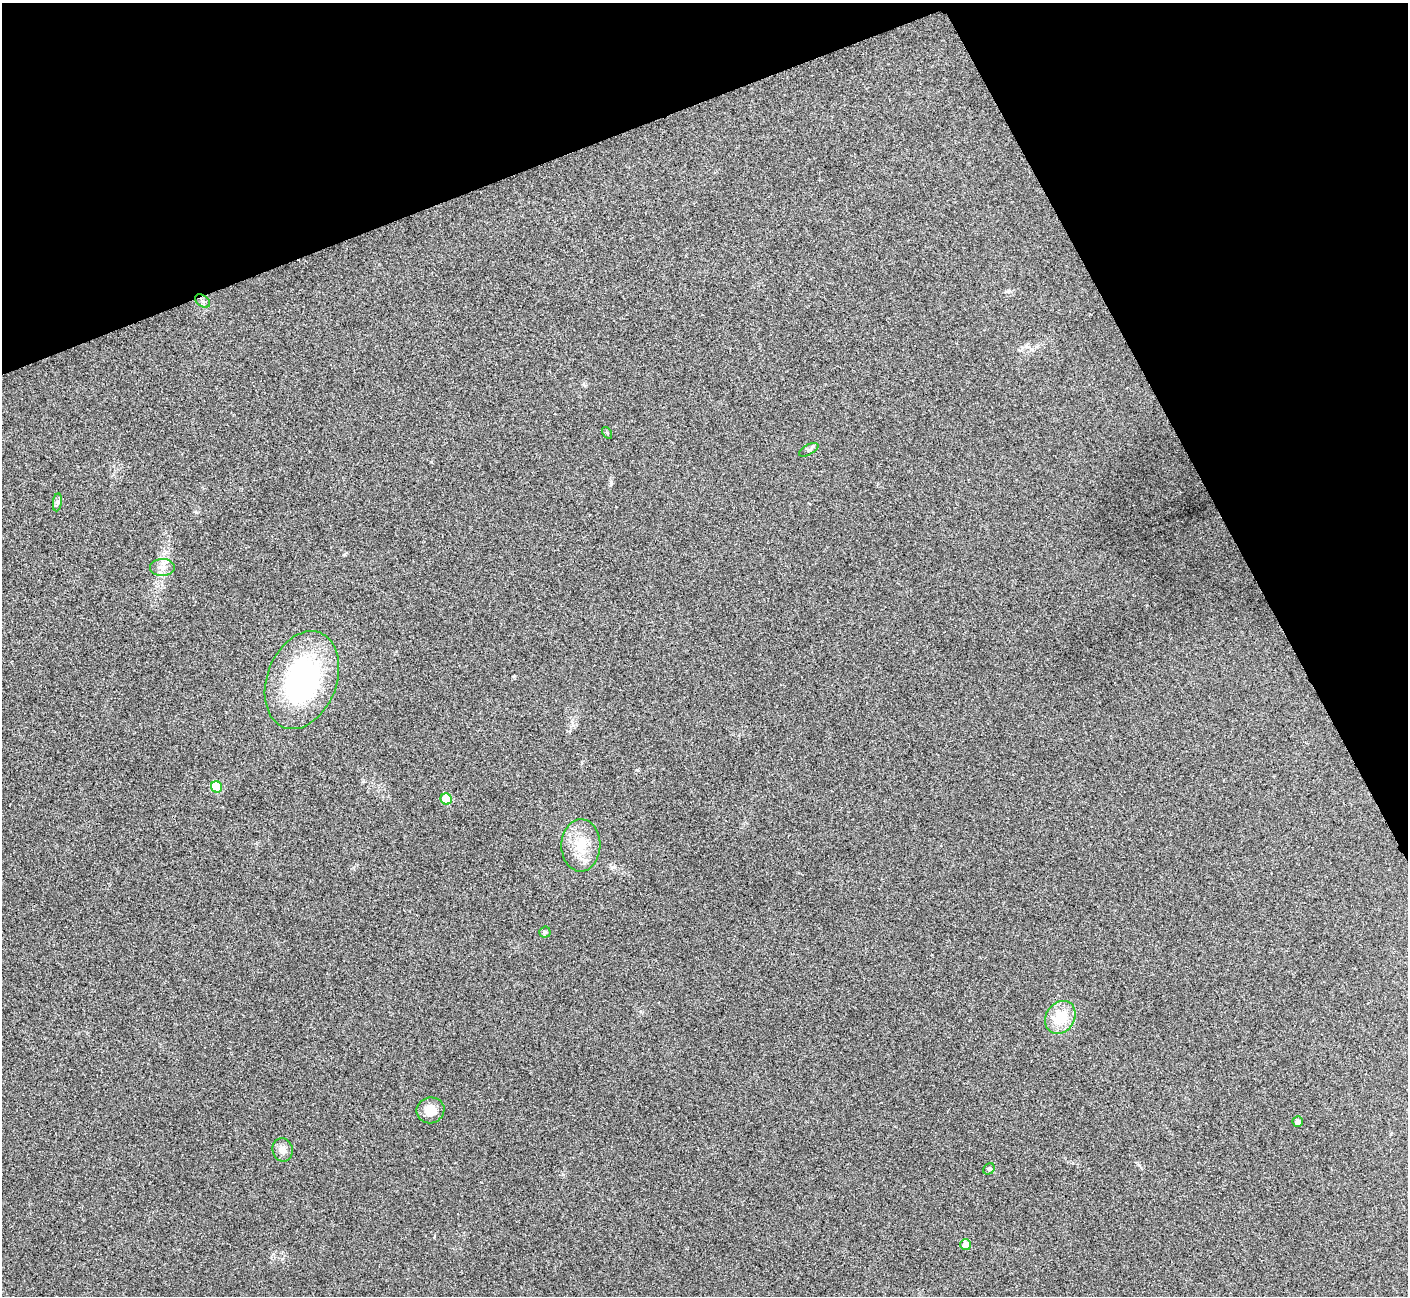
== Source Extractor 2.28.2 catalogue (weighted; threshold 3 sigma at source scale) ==
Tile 3 of 4 x 4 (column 3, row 1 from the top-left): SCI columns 2816-4221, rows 4039-5332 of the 5634 x 5622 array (HDU 1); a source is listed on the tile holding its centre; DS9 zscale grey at full resolution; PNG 1410 x 1298 px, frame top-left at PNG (2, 3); each listed source drawn as its Kron ellipse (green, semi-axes under 4 px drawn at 4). Shown black and unused: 21% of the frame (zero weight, under 3 of 4 exposures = <1% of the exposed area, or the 3 px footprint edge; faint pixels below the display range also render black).
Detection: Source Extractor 2.28.2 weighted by HDU 2 'WHT'; one run over the whole footprint, this tile lists its part. Background 0.0537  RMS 0.0067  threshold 0.0302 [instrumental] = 3 sigma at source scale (4.5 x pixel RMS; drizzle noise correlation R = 1.50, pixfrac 1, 0.05/0.05 arcsec/px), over >= 5 px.
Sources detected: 16; all 16 listed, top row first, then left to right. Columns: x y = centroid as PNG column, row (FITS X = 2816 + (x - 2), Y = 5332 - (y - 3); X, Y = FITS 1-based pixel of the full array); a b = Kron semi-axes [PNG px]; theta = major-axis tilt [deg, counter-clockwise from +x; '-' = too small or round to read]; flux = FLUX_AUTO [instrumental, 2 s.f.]
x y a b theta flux
203 301 8 5 -37 1.8
607 433 6 4 -57 0.83
809 450 11 5 29 1.4
57 502 9 4 82 1.6
162 567 12 8 0 4.5
302 680 51 35 69 120
217 787 6 5 - 19
446 799 6 5 - 14
581 845 26 19 88 19
545 932 5 5 - 1
1060 1017 17 14 56 20
430 1110 14 13 - 9.6
1298 1121 5 5 - 2.7
283 1150 12 10 -77 4.5
989 1169 6 5 - 1.1
966 1245 5 5 - 6.3
Unlisted compact peaks at least as high as the median listed source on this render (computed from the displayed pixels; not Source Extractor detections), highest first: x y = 611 482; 513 676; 196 512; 1139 1165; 637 770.